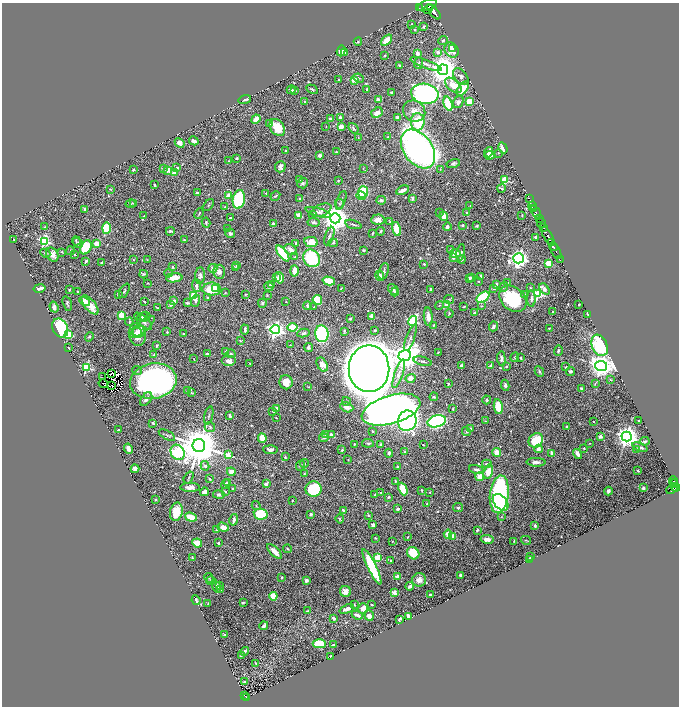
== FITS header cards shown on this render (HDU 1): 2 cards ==
NAXIS1  =                 1353
NAXIS2  =                 1408

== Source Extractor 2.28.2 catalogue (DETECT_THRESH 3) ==
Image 1353 x 1408 px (HDU 1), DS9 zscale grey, zoomed out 1/2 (1 PNG px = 2 x 2 image px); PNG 681 x 708 px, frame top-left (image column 1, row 1407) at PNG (2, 3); each listed source drawn as its Kron ellipse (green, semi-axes under 4 px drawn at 4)
Background 0.878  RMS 0.012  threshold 0.0366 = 3 sigma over >= 5 px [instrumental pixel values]
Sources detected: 703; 43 cannot appear on this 1/2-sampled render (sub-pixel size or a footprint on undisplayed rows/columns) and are neither listed nor drawn; of the other 660, the 500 brightest by FLUX_AUTO listed and drawn (160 fainter detections omitted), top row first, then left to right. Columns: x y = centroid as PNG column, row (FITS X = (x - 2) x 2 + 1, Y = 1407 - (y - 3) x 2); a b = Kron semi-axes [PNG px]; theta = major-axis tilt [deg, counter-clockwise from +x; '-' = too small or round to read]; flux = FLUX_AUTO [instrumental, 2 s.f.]
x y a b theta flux
427 5 10 5 23 5600
420 8 3 1 - 300
428 9 5 1 - 640
434 12 9 4 -51 3200
412 24 2 2 - 4.7
424 27 3 2 - 3.6
415 30 2 2 - 6.2
387 40 6 3 43 43
443 40 5 3 - 4.1
358 42 4 3 - 3.3
453 48 3 2 - 11
451 50 8 6 -53 46
341 51 6 3 72 26
438 52 4 3 - 18
344 53 3 3 - 8.3
417 53 3 3 - 12
385 55 3 3 - 2
418 63 6 3 83 3.8
426 64 16 4 -20 13
400 65 4 3 - 3.3
443 70 5 5 - 4600
461 76 10 6 -49 9.6
359 78 5 3 - 2.5
339 80 2 2 - 2.1
354 80 3 3 - 55
453 85 10 5 -39 48
312 89 6 3 -30 4.3
366 89 3 2 - 2.2
462 89 8 4 53 38
291 90 4 3 - 5.5
294 90 4 3 - 5
391 93 4 3 - 3
425 94 14 10 -10 680
245 100 6 3 16 3.5
378 100 4 3 - 6.6
469 101 3 3 - 84
304 102 3 2 - 3.5
458 102 6 5 - 11
448 104 7 3 -73 97
414 111 11 10 - 25
377 113 6 4 36 15
340 117 2 2 - 16
398 117 4 3 - 9.4
256 119 5 3 - 23
330 119 3 2 - 8.6
418 122 8 7 - 100
270 123 3 3 - 3.4
341 126 4 4 - 16
326 127 2 2 - 1.6
277 128 9 6 -55 53
353 128 6 3 -53 3.9
388 136 3 2 - 2
358 138 2 2 - 1.5
194 141 5 3 - 12
180 143 5 4 - 15
503 148 6 3 -60 23
418 149 21 14 -54 1600
286 151 2 2 - 8.6
336 152 3 2 - 2.4
489 152 5 3 - 16
498 153 3 2 - 1.8
320 155 3 3 - 8.2
490 155 5 4 - 16
236 158 4 3 - 2.9
229 161 2 2 - 1.8
453 164 7 3 12 5.1
280 167 6 5 - 10
163 168 4 3 - 2.4
177 168 3 3 - 4.7
363 168 3 2 - 2
440 169 3 3 - 2
133 170 2 2 - 2.9
168 170 3 3 - 58
174 173 3 2 - 28
300 179 3 3 - 5.1
505 180 3 3 - 130
338 181 3 2 - 2.1
302 183 5 5 - 6.6
155 185 3 2 - 3
502 188 4 3 - 3.6
110 189 3 2 - 2.1
403 190 7 3 27 14
363 192 5 5 - 92
197 193 4 2 - 4.6
266 193 3 3 - 1.7
229 196 3 2 - 39
275 196 5 3 - 3.3
361 196 5 3 - 47
412 198 3 3 - 8.6
239 199 9 6 80 290
299 199 3 3 - 2.9
529 199 4 1 - 48
341 200 10 3 70 4.2
381 200 5 4 - 5.3
134 203 4 3 - 2.6
130 204 5 3 - 2.9
339 204 5 3 - 2.6
208 205 7 2 50 2.2
470 206 2 2 - 1.6
532 206 4 2 - 910
225 207 3 3 - 4.8
533 208 3 1 - 420
85 209 2 2 - 19
321 210 10 6 24 11
318 212 13 3 -16 7
467 212 2 2 - 1.6
536 212 7 2 -61 1600
199 213 6 2 65 2.6
439 213 3 2 - 1.6
313 214 3 2 - 3.5
299 215 4 3 - 41
522 215 3 2 - 1.8
144 216 2 2 - 1.6
443 216 5 3 - 35
230 218 3 2 - 2.3
335 218 5 5 - 4200
539 218 4 1 - 120
378 220 7 5 3 18
313 222 6 4 -9 7
390 222 3 3 - 1.7
206 223 5 3 - 3.3
273 223 2 2 - 9.7
541 223 5 2 - 620
353 224 8 2 -16 3.6
463 225 2 2 - 7.8
477 226 3 2 - 3.6
45 227 3 3 - 1.5
447 227 4 4 - 5.9
106 228 6 4 88 120
544 228 4 2 - 390
227 229 4 3 - 2.4
397 229 7 3 -77 80
170 231 4 2 - 3.4
380 231 4 3 - 3.3
230 233 5 4 - 5.8
372 233 4 2 - 2.4
329 236 10 3 71 4.4
548 236 10 2 -62 2600
536 237 2 2 - 16
14 240 3 2 - 1.9
185 240 4 3 - 2.1
44 241 4 4 - 370
76 241 4 2 - 2.4
311 242 7 5 -12 35
78 243 6 3 -34 3.6
296 243 2 2 - 7.9
333 243 5 3 - 3.4
552 243 3 2 - 440
96 244 4 3 - 29
86 247 7 5 64 96
553 247 4 2 - 1600
291 249 6 5 - 14
451 249 4 3 - 2.8
364 250 3 2 - 4.6
70 251 4 3 - 2.6
556 251 8 1 -64 370
62 252 4 2 - 1.9
461 252 8 4 79 6.5
45 253 5 3 - 4
283 253 9 4 -53 140
455 253 5 4 - 30
52 254 7 5 -58 15
75 255 2 2 - 3.9
295 257 3 3 - 2.5
453 257 4 3 - 8.2
311 258 9 8 - 210
518 258 5 5 - 1200
462 259 4 4 - 4
133 260 3 2 - 1.8
147 260 2 2 - 1.5
560 260 2 1 - 40
86 261 4 2 - 6
101 262 3 2 - 2.2
548 263 3 3 - 82
424 264 3 2 - 3
237 265 3 3 - 2
173 267 3 3 - 2.4
213 268 4 3 - 11
235 268 4 3 - 3.6
294 271 5 3 - 33
384 271 8 4 71 6.3
219 272 7 6 - 11
168 273 4 2 - 1.7
144 274 4 3 - 2.8
200 276 8 5 84 8
380 276 5 4 - 8.8
481 276 3 2 - 4
174 278 8 4 7 23
277 278 2 2 - 4.9
279 278 6 3 -76 18
469 278 3 3 - 7.1
472 278 3 2 - 3.7
329 281 6 3 -15 73
479 281 2 2 - 2.1
507 282 2 2 - 1.5
148 283 2 2 - 2.1
271 284 3 3 - 4.7
496 284 4 3 - 7.1
196 286 6 4 -84 7.4
269 286 5 4 - 7.7
504 287 5 3 - 2.5
530 287 3 3 - 2.1
40 288 6 2 12 15
215 288 3 2 - 6.8
341 288 3 2 - 1.6
494 288 2 2 - 12
212 289 9 6 0 74
393 289 6 4 -51 12
431 289 3 3 - 7
544 289 6 4 -49 10
69 290 2 2 - 3.4
124 291 8 3 62 3.7
77 292 2 2 - 1.8
395 292 4 3 - 4.5
225 293 4 3 - 1.9
525 294 4 2 - 3.1
538 294 4 4 - 290
118 295 4 3 - 3.3
245 295 3 2 - 2.2
267 295 3 2 - 1.7
194 296 4 3 - 60
207 297 3 2 - 1.9
483 297 7 4 35 130
449 299 5 3 - 2.3
513 299 15 11 -41 170
531 299 8 4 -89 7.3
317 300 5 4 - 80
85 301 6 4 -31 44
174 301 4 4 - 8.1
196 301 6 3 71 6.3
144 302 3 2 - 1.8
286 302 2 2 - 1.6
187 303 4 3 - 4.3
262 303 4 4 - 4.1
67 304 7 2 -73 3.7
171 304 4 3 - 7.8
579 304 2 2 - 2.7
90 305 11 5 -51 41
307 305 4 3 - 4.8
439 305 4 2 - 1.9
447 305 3 3 - 50
481 306 4 3 - 2.5
54 307 5 4 - 8.1
314 307 2 2 - 1.5
464 307 2 2 - 2.1
157 308 3 2 - 2.8
553 312 2 2 - 3.6
449 313 4 3 - 2.3
475 313 3 3 - 6.6
588 314 3 2 - 3.4
121 315 3 3 - 90
372 316 2 2 - 51
142 317 5 4 - 4.2
145 317 5 5 - 4
428 317 9 4 -86 18
350 319 2 2 - 4.6
143 321 11 5 -43 12
413 321 5 4 - 320
129 322 4 3 - 2.2
434 325 3 3 - 2.5
493 326 5 3 - 6.4
142 327 15 5 41 14
293 327 5 4 - 58
60 328 10 7 -64 220
549 328 2 2 - 1.5
245 330 5 2 - 7.9
275 330 4 4 - 1100
375 330 3 3 - 3.7
344 331 3 2 - 2.5
137 332 6 4 -54 9.5
139 332 7 5 26 12
167 332 4 3 - 3.3
303 333 6 3 11 4.6
68 334 3 3 - 110
184 334 2 2 - 5.3
322 334 8 6 -83 210
137 335 11 8 -79 29
89 337 5 3 - 3.5
410 338 14 4 69 9.5
240 341 3 3 - 2.1
290 345 3 2 - 1.5
600 345 11 7 -68 220
157 346 3 2 - 3.5
68 347 3 2 - 1.8
309 347 4 2 - 6.7
558 351 5 3 - 4.9
226 352 2 2 - 14
438 352 3 2 - 2.5
207 354 3 2 - 3.7
231 354 4 3 - 5.5
154 355 4 3 - 3.4
405 355 6 5 - 4400
515 357 5 3 - 4.1
521 358 3 2 - 2.4
194 359 4 2 - 1.9
501 359 7 4 -86 8.6
229 361 7 5 0 18
423 361 9 3 -16 4.3
250 363 2 2 - 1.5
322 365 7 5 -59 17
491 365 3 2 - 13
462 366 4 3 - 9.2
601 366 6 5 - 2400
86 367 4 3 - 250
506 367 2 2 - 3.3
565 367 3 2 - 1.9
369 369 23 20 -90 13000
137 371 5 3 - 2.5
539 372 5 4 - 5
570 372 4 3 - 5.4
111 374 2 1 - 1.7
399 374 15 4 71 15
103 377 2 1 - 1.8
410 378 5 4 - 17
610 380 3 3 - 1.6
153 381 23 17 11 970
286 382 7 6 - 35
103 384 5 1 - 2.4
448 384 2 2 - 2
595 384 4 3 - 2.1
505 385 5 4 - 4.7
111 386 2 1 - 1.5
308 387 3 2 - 1.7
581 389 4 2 - 5.8
188 391 4 3 - 4.5
192 393 3 3 - 2.1
434 397 4 2 - 2.5
146 399 8 5 51 11
487 400 4 3 - 2.9
346 401 4 3 - 2
347 407 7 4 -22 12
498 407 7 4 -80 62
277 408 3 3 - 8.8
453 409 3 3 - 2.5
391 410 30 14 17 4300
273 411 4 2 - 1.7
209 415 9 3 77 3.8
230 415 3 2 - 6
276 418 2 2 - 2.5
407 421 10 9 - 1000
437 421 9 6 16 460
485 421 3 3 - 1.8
639 421 2 2 - 2.5
594 422 2 2 - 3.2
153 423 3 2 - 3.9
567 426 3 3 - 2.7
210 427 5 5 - 5.4
471 429 2 2 - 7.5
118 430 2 2 - 2.4
373 431 3 3 - 2.3
466 432 4 3 - 2.4
167 435 9 3 -29 3.9
325 435 3 2 - 3.7
331 435 4 3 - 13
601 436 2 2 - 26
627 436 5 5 - 2400
262 438 5 3 - 58
324 438 4 3 - 5.3
536 440 8 6 46 79
645 441 4 2 - 4.4
368 443 6 3 -8 3.7
589 443 2 2 - 1.9
355 444 3 2 - 1.9
381 445 3 3 - 4.8
423 445 2 2 - 1.5
199 446 6 6 - 12000
640 447 8 3 -20 8.5
584 448 2 2 - 2.4
128 449 5 3 - 15
538 449 4 4 - 10
637 449 4 2 - 1.6
270 450 7 4 -4 8.7
342 450 2 2 - 4.9
178 452 8 6 -62 520
405 452 2 2 - 6.5
497 452 4 3 - 33
389 453 4 4 - 7.4
552 453 3 3 - 16
578 454 5 3 - 19
228 455 3 2 - 59
285 457 3 2 - 3.9
348 460 3 3 - 1.5
536 462 9 4 -1 10
304 463 4 3 - 2.9
487 464 5 3 - 5.8
300 465 5 3 - 3.2
205 466 5 4 - 6.3
398 467 3 3 - 2.7
135 469 4 3 - 14
476 470 7 3 -17 9.6
638 471 2 2 - 3
231 472 4 4 - 17
488 472 7 4 74 36
304 474 2 2 - 1.9
480 477 4 4 - 31
189 478 6 3 57 2.7
210 479 3 2 - 2.4
395 481 3 2 - 2
673 481 4 2 - 190
227 482 3 3 - 3
675 483 2 1 - 140
225 484 5 3 - 4.7
266 484 2 2 - 31
673 484 2 1 - 120
190 487 10 4 -1 14
676 487 4 2 - 740
643 488 2 2 - 7.4
233 489 2 2 - 2.7
314 489 8 7 - 150
403 489 7 4 -64 55
672 489 7 3 42 290
422 490 4 3 - 2.1
608 491 4 3 - 6.3
204 492 4 3 - 12
225 492 2 2 - 4.1
430 492 2 2 - 1.6
381 493 3 2 - 1.9
499 494 19 9 83 560
219 495 5 4 - 6.1
375 495 4 2 - 3.8
388 497 4 3 - 4.3
155 500 2 2 - 3
292 500 2 2 - 1.6
501 502 9 6 -50 200
427 503 4 3 - 2.3
256 505 4 3 - 2.3
458 507 5 3 - 4.7
398 509 3 3 - 7.2
343 510 4 2 - 5.7
176 512 9 6 78 56
261 514 7 5 -11 110
311 514 3 3 - 4.1
368 515 3 2 - 2.2
191 517 6 3 -18 63
501 517 3 3 - 1.7
340 519 4 2 - 2.3
234 520 6 3 78 8.3
373 525 4 3 - 6.4
535 526 3 2 - 4.4
223 527 6 4 -19 15
216 530 3 3 - 2.4
477 530 4 3 - 4
448 534 5 4 - 29
453 536 3 3 - 22
408 537 4 2 - 1.9
375 538 2 2 - 2.3
487 539 6 4 -10 14
526 540 5 2 - 2.6
392 541 2 2 - 1.7
514 541 4 3 - 2.1
197 543 5 3 - 61
218 543 2 2 - 6.4
287 549 4 3 - 3.1
274 551 9 4 -45 31
413 553 6 5 - 83
531 557 3 2 - 5.6
192 558 3 2 - 2.2
378 558 3 3 - 90
529 559 2 2 - 2
391 560 3 2 - 2.5
372 567 19 4 -64 190
460 575 3 2 - 5.7
397 576 2 2 - 29
209 578 5 3 - 1.7
282 578 3 3 - 2.1
306 580 3 2 - 19
419 580 7 6 - 14
211 581 4 3 - 3.4
220 585 3 3 - 1.9
410 586 4 2 - 10
216 587 6 3 -72 14
220 589 3 2 - 5.9
345 592 6 5 - 18
394 593 2 2 - 52
431 595 3 2 - 7.4
273 596 4 3 - 70
196 600 5 2 - 12
243 602 3 2 - 2.5
208 603 4 3 - 1.7
354 605 3 3 - 2.2
372 605 2 2 - 2.3
363 608 5 4 - 28
347 609 8 3 23 16
308 611 4 2 - 3.9
357 615 6 3 -23 15
369 616 5 4 - 15
408 616 4 3 - 11
334 618 3 2 - 5.8
400 619 4 2 - 4.1
264 626 5 2 - 13
224 634 4 2 - 1.7
319 644 7 4 1 82
333 645 2 2 - 13
245 651 4 4 - 5.2
241 656 2 2 - 1.9
331 656 2 2 - 2.3
256 663 2 2 - 2.2
244 682 3 2 - 5
245 696 4 2 - 140
246 697 2 2 - 99
At the frame edge (FLAGS 8, measured only in part): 1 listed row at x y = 427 5
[160 fainter detections neither listed nor drawn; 43 sub-pixel or undisplayed-footprint detections neither listed nor drawn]